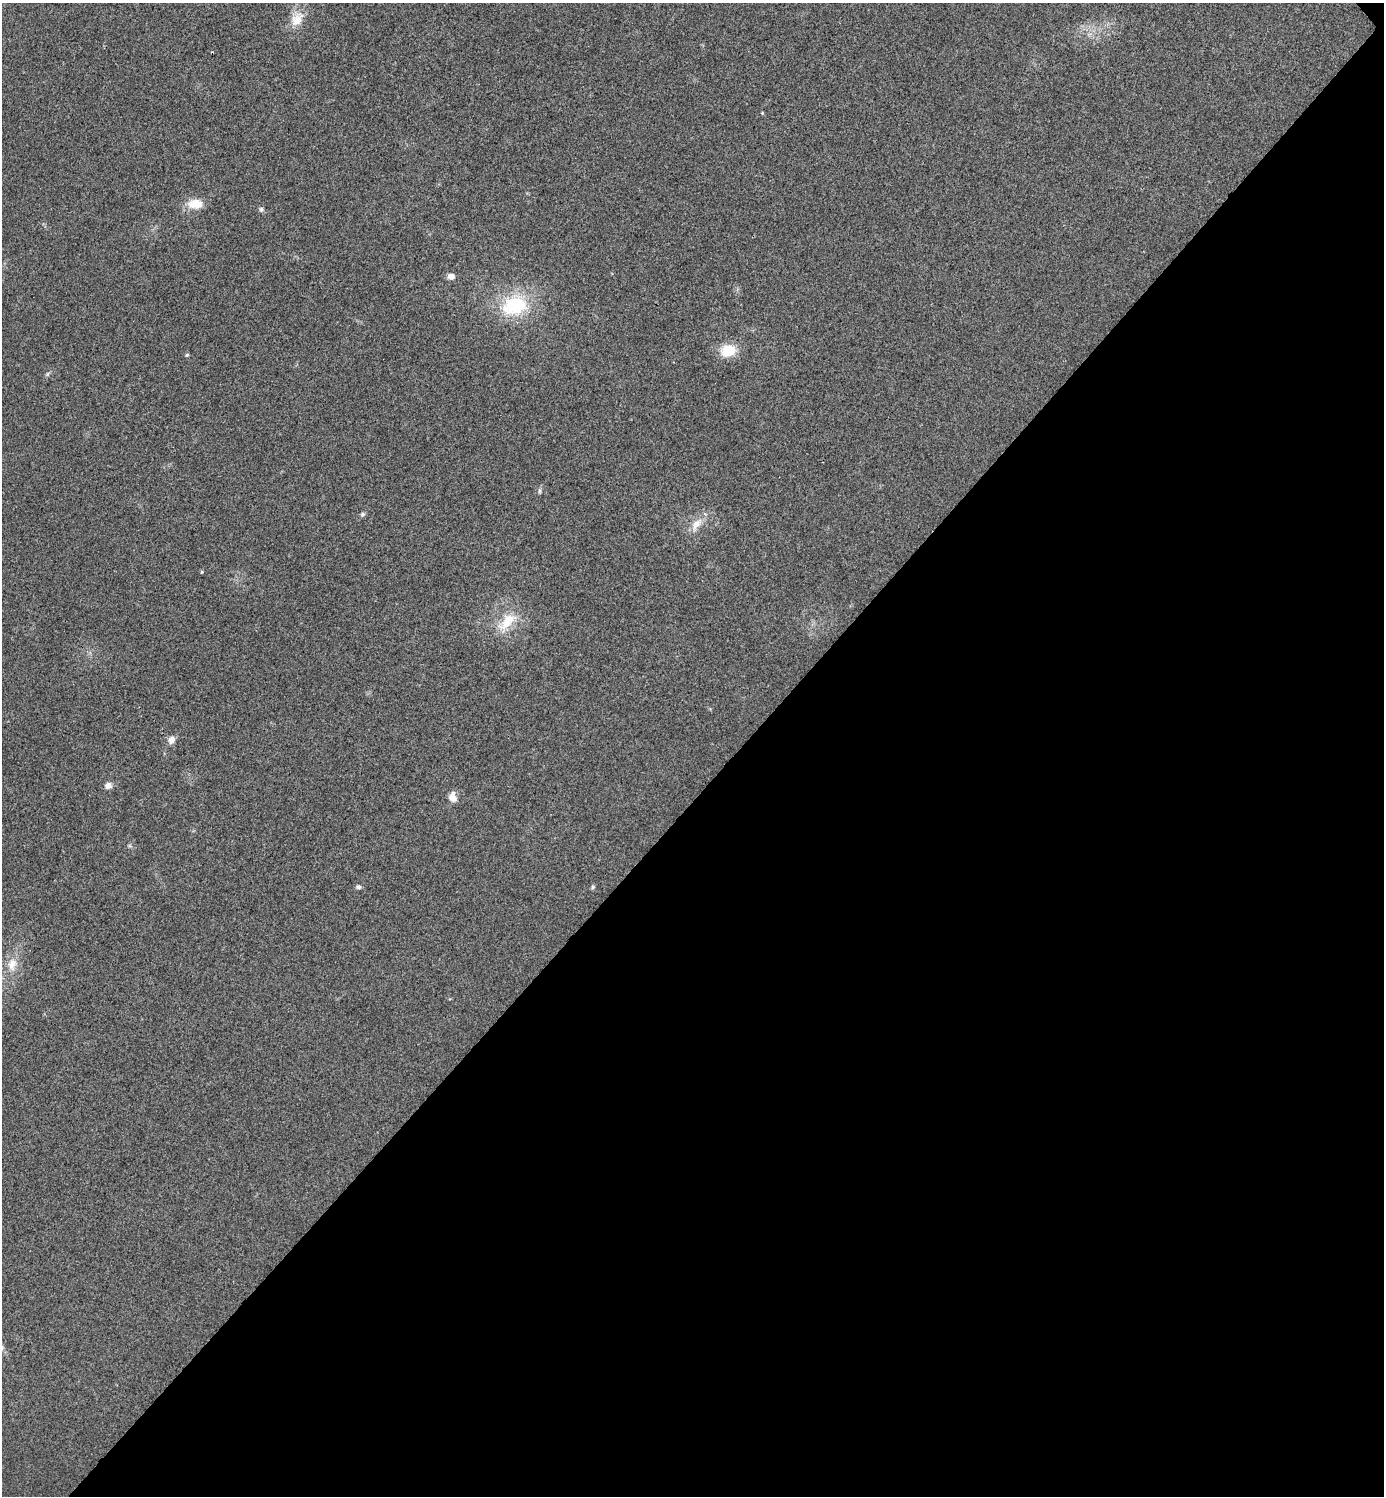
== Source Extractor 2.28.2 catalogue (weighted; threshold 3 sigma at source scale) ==
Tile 12 of 4 x 4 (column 4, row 3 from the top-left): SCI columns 4303-5684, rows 1514-3007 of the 5998 x 5998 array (HDU 1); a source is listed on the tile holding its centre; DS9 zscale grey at full resolution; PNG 1386 x 1498 px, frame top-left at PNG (2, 3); no overlay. Shown black and unused: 47% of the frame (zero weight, under 3 of 4 exposures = <1% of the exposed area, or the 3 px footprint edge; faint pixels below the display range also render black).
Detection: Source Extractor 2.28.2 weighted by HDU 2 'WHT'; one run over the whole footprint, this tile lists its part. Background 0.02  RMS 0.0055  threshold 0.0247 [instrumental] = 3 sigma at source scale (4.5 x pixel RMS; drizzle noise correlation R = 1.50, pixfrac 1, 0.05/0.05 arcsec/px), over >= 5 px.
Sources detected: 23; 1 inside a brighter listed object's ellipse — not listed separately; the other 22 listed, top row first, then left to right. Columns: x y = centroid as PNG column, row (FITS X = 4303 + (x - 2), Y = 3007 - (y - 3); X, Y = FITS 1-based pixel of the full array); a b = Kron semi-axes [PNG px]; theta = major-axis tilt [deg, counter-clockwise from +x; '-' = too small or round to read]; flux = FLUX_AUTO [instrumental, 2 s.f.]
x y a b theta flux
297 19 23 17 64 10
762 113 4 4 - 0.56
195 204 20 12 0 9.2
261 209 7 6 - 1.3
451 276 8 7 - 3.2
515 305 26 20 19 42
728 351 19 14 15 14
187 355 5 4 - 0.68
47 374 6 4 88 0.87
540 491 10 4 -85 1
362 514 6 6 - 1.1
696 524 22 11 55 7.9
202 572 5 4 - 0.55
507 622 34 16 49 17
171 740 9 7 75 3.6
108 785 9 7 18 3
452 798 11 9 -30 3.9
129 846 6 4 -1 0.82
358 887 7 5 -12 1.4
593 887 7 5 -79 0.97
12 964 19 13 80 9.2
2 1347 13 6 -71 2.4
Isophote crosses this tile's border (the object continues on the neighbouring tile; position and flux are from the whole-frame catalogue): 1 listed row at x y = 2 1347